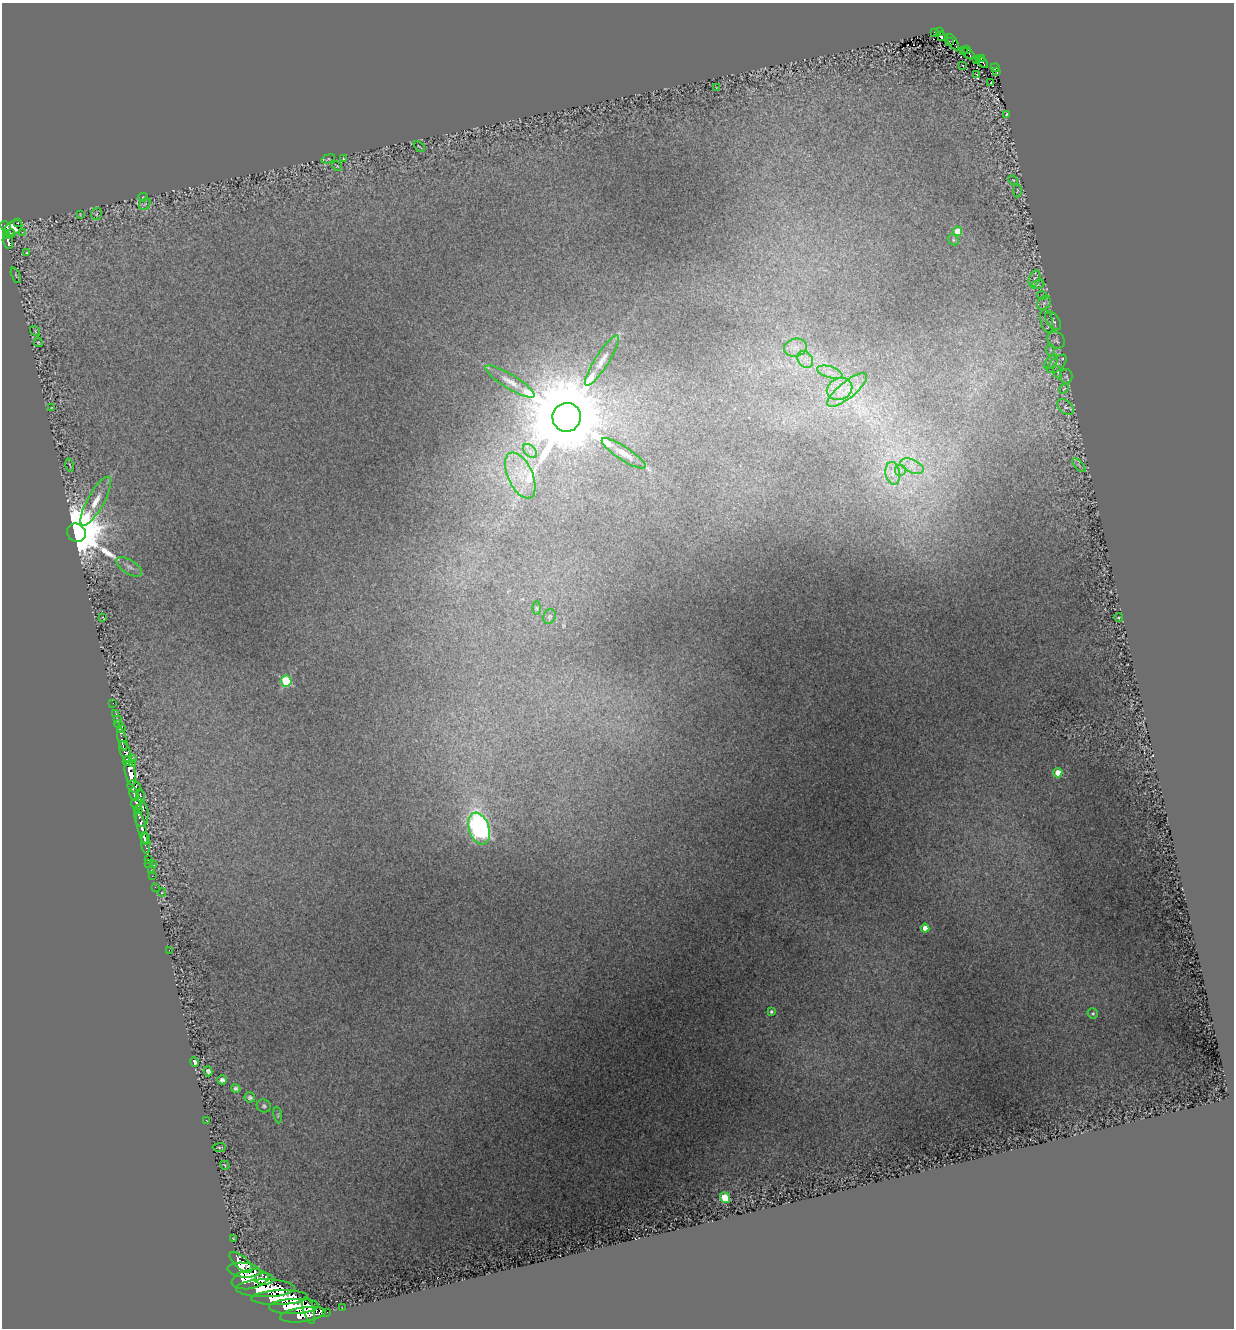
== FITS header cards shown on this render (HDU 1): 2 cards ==
NAXIS1  =                 1232
NAXIS2  =                 1326

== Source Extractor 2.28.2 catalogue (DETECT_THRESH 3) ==
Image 1232 x 1326 px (HDU 1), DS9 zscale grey, 1 PNG px = 1 image px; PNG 1236 x 1330 px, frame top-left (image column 1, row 1326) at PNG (2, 3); each listed source drawn as its Kron ellipse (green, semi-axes under 4 px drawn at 4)
Background 1.66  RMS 0.02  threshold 0.0601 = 3 sigma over >= 5 px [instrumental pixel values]
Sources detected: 137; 1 with non-positive FLUX_AUTO (blend fragments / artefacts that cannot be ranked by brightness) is neither listed nor drawn; the other 136 listed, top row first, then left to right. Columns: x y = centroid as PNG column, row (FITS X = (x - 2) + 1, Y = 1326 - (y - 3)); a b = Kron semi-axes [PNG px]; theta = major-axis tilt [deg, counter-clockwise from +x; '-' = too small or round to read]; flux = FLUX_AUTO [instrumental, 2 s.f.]
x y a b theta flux
935 32 3 3 - 30
939 32 4 3 - 50
941 36 5 3 - 35
949 42 3 2 - 21
953 42 9 4 -59 69
967 49 3 2 - 20
963 51 3 2 - 18
968 54 7 3 -41 30
981 58 4 3 - 49
977 59 3 2 - 12
982 62 7 3 -42 51
963 65 3 2 - 5.9
995 67 4 3 - 46
997 71 4 3 - 47
977 74 3 2 - 4.2
991 83 3 2 - 2.9
716 88 3 2 - 5.6
1006 114 3 2 - 0.89
419 146 6 2 -41 1.2
328 159 7 3 18 1.2
343 159 3 2 - 0.97
337 166 5 4 - 1.4
1013 180 5 4 - 1.8
1017 190 7 3 -90 1.4
143 197 5 4 - 1.3
145 204 6 5 - 2.6
80 214 3 2 - 0.9
96 214 6 5 - 2.6
18 223 3 2 - 17
6 226 5 4 - 440
13 228 10 6 32 640
958 231 5 4 - 21
22 232 3 2 - 22
11 233 4 2 - 110
7 236 4 3 - 260
953 240 6 5 - 2.7
8 241 7 5 -75 210
27 253 3 3 - 2.8
16 275 8 3 -67 1.9
1034 278 9 5 69 3.6
1038 284 7 4 21 2.4
1042 295 5 3 - 1.1
1044 303 7 6 - 3.4
1047 321 12 6 -77 4.9
1053 321 10 6 -52 4.3
35 331 5 4 - 1.6
1056 340 9 8 - 4.9
38 342 5 4 - 1.5
795 348 11 9 12 12
1050 350 5 3 - 1.8
805 359 9 7 -55 8.4
602 360 29 7 57 16
1051 362 8 5 44 3.6
1057 364 12 6 40 4.2
830 372 13 5 -17 9
1058 372 6 4 -70 2.5
1066 376 7 6 - 2.7
510 382 28 7 -32 16
840 389 13 10 23 18
1064 389 5 3 - 1.2
847 390 24 8 39 23
1065 407 9 6 -41 4
51 408 3 2 - 0.87
567 417 14 14 - 28000
530 451 8 5 -45 5.8
624 453 26 6 -33 14
70 465 7 2 -76 1.3
1079 465 8 3 -46 1.9
912 466 12 6 -24 11
900 470 6 6 - 4.2
893 473 11 7 -80 9.9
520 475 25 12 -65 35
96 501 27 8 61 23
76 533 10 8 -40 12000
129 567 15 7 -32 7
537 608 6 4 -89 2.3
102 617 4 2 - 0.93
549 617 8 6 70 2.9
1119 617 4 2 - 1.4
286 681 5 5 - 130
113 703 2 2 - 6.6
116 714 2 2 - 3.1
117 719 3 2 - 9.3
118 724 4 3 - 54
121 728 3 2 - 14
122 739 12 4 -76 540
125 752 11 5 -70 1100
132 758 3 2 - 18
127 761 5 3 - 810
133 764 4 3 - 160
130 773 12 5 -78 2900
1058 773 4 4 - 38
134 787 7 5 -29 1000
134 794 6 4 -80 450
141 796 6 4 -73 210
137 803 6 5 - 1000
138 810 4 3 - 220
141 815 12 7 85 800
142 828 17 4 -77 1700
479 828 16 10 -71 310
145 838 6 4 -55 1000
146 843 10 4 -88 420
148 859 3 3 - 6.4
149 864 3 3 - 29
154 865 3 2 - 59
151 870 2 2 - 14
152 876 2 2 - 12
155 887 2 2 - 17
162 893 4 3 - 0.92
925 928 4 4 - 14
169 950 2 2 - 75
771 1012 3 3 - 2.9
1093 1013 5 5 - 2.7
195 1062 5 4 - 3.6
208 1071 5 4 - 3
222 1080 4 4 - 3.5
236 1088 4 4 - 2.7
250 1097 5 5 - 2.8
264 1106 7 6 - 2.8
278 1115 8 4 -82 1.9
207 1121 3 2 - 2.3
219 1147 7 2 3 1.5
225 1165 5 3 - 1.1
725 1198 6 4 -54 57
233 1239 3 2 - 1.2
241 1262 14 6 -42 2100
244 1270 17 7 -5 3800
250 1279 19 9 10 4800
264 1279 9 5 -1 1500
265 1288 29 9 1 5300
279 1298 28 7 2 4400
294 1306 25 7 2 3600
342 1308 2 2 - 9.1
309 1310 14 5 -74 1500
327 1312 2 2 - 8.8
303 1315 23 7 8 1900
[1 non-positive-flux detection neither listed nor drawn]